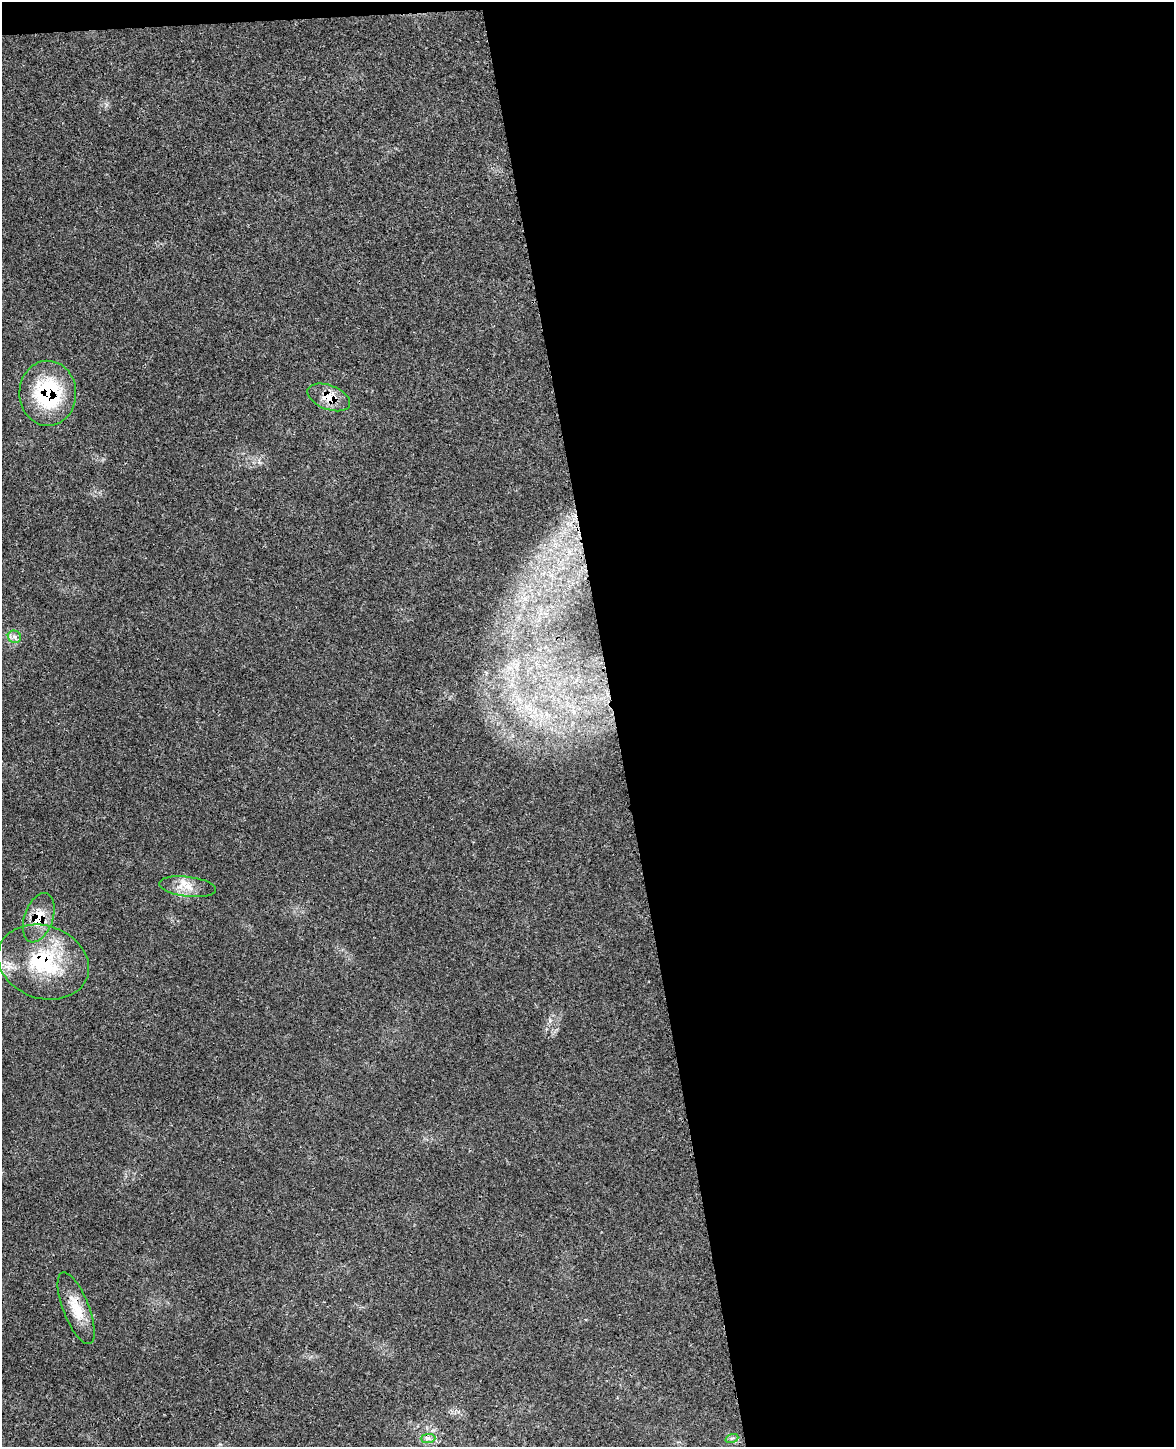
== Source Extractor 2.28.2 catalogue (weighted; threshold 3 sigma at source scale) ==
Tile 4 of 4 x 3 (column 4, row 1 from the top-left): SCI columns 3564-4735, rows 3036-4480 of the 4800 x 4732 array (HDU 1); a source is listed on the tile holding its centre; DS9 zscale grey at full resolution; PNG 1176 x 1449 px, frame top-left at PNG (2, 2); each listed source drawn as its Kron ellipse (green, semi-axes under 4 px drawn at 4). Shown black and unused: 48% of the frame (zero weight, under 3 of 4 exposures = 6% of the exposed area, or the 3 px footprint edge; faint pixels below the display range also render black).
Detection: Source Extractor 2.28.2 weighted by HDU 2 'WHT'; one run over the whole footprint, this tile lists its part. Background 0.0423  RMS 0.0029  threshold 0.0131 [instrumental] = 3 sigma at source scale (4.5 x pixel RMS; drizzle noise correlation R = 1.50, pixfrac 1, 0.05/0.05 arcsec/px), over >= 5 px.
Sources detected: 9; all 9 listed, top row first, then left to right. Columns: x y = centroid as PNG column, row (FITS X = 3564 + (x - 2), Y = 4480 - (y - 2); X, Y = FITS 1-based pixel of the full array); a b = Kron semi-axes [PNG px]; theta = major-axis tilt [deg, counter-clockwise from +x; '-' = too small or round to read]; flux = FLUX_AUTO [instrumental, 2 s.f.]
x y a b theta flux
48 393 32 28 -88 25
329 397 22 12 -21 4.7
14 637 7 6 - 0.98
188 887 28 10 -7 4.4
39 918 25 14 71 6.9
43 962 46 36 -19 26
76 1308 38 13 -69 6.8
428 1438 7 4 1 0.84
732 1438 6 4 18 0.5
Overlapping masked pixels (flux is a lower limit): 5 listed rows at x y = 48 393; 329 397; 39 918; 43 962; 76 1308